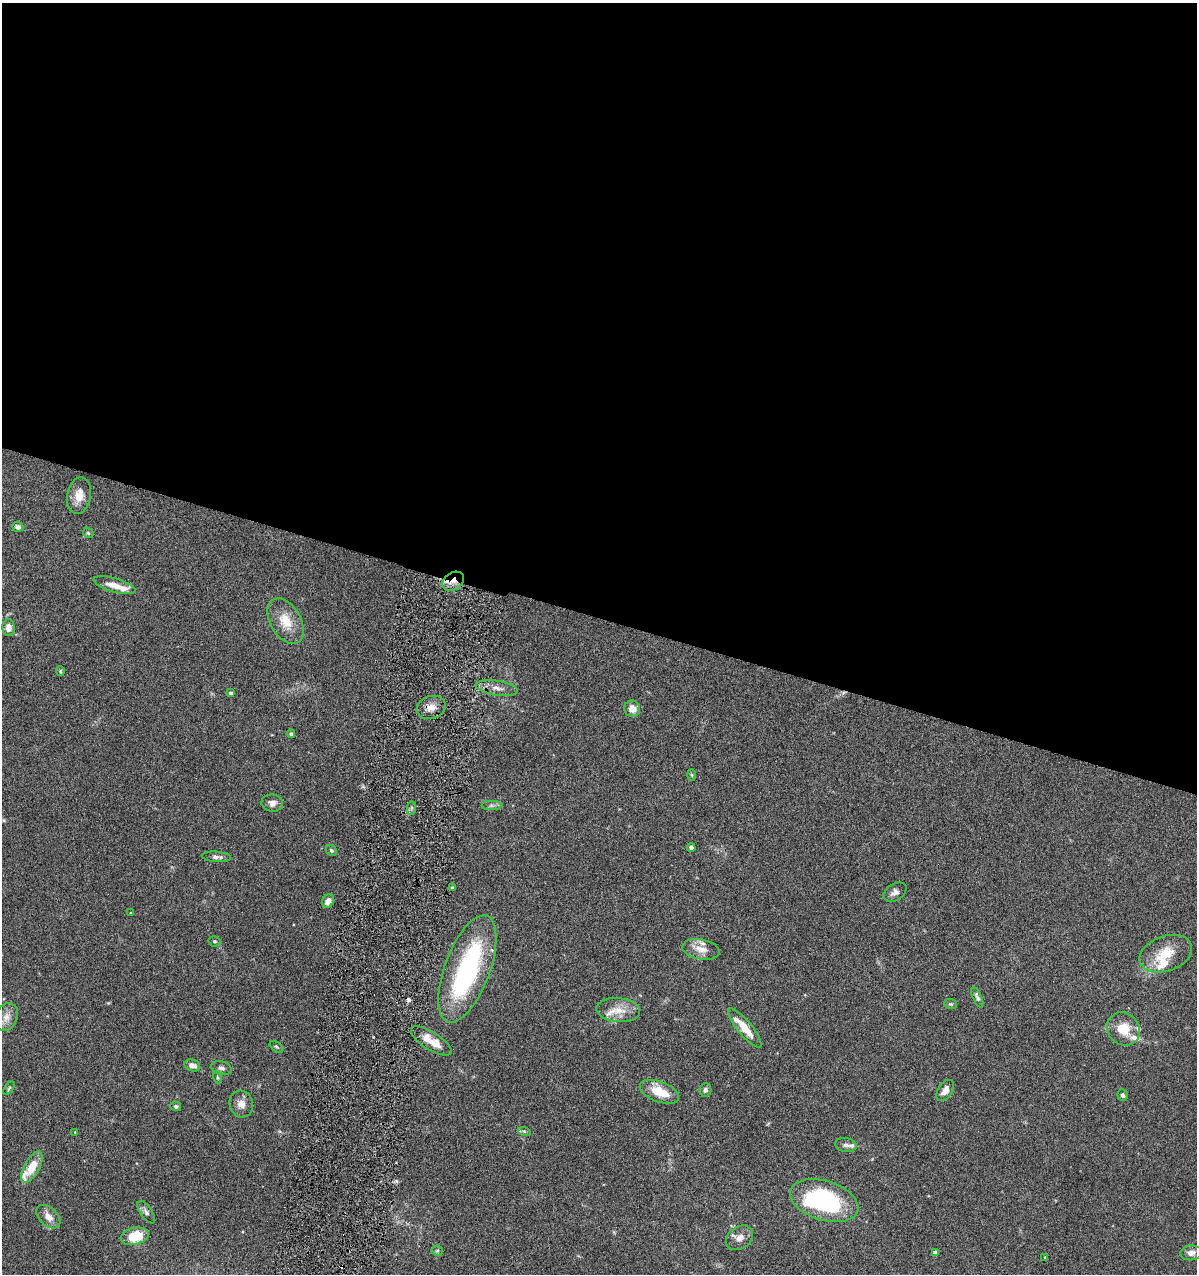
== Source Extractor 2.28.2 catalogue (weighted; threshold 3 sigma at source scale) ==
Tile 3 of 4 x 4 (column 3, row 1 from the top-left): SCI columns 2514-3708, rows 3815-5086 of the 5147 x 5088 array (HDU 1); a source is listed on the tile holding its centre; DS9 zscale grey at full resolution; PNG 1199 x 1276 px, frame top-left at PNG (2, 3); each listed source drawn as its Kron ellipse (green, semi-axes under 4 px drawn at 4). Shown black and unused: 49% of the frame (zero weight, under 4 of 8 exposures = <1% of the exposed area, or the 3 px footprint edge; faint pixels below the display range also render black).
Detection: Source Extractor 2.28.2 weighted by HDU 2 'WHT'; one run over the whole footprint, this tile lists its part. Background 0.0995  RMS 0.0049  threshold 0.0201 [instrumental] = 3 sigma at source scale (4.09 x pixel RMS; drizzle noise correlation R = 1.36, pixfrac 0.8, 0.05/0.05 arcsec/px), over >= 5 px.
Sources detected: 71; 2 inside a brighter object's white glare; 2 cosmic-ray / hot-pixel residue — neither listed nor drawn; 8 inside a brighter listed object's ellipse — not listed separately; the other 59 listed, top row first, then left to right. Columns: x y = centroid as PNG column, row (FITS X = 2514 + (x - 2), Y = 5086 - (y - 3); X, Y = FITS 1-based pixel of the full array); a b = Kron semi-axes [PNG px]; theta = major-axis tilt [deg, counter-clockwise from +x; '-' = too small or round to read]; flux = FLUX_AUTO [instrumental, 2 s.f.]
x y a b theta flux
79 496 18 12 80 5.1
18 527 5 4 - 1.5
88 533 6 4 -44 0.59
453 581 12 8 34 4.6
114 585 21 7 -16 4.7
286 621 25 15 -60 9
9 628 8 6 87 3.1
60 671 5 4 - 0.48
497 688 21 7 -9 3.6
231 693 4 4 - 0.84
431 707 15 11 18 4.1
632 709 8 8 - 3.6
291 734 4 4 - 0.82
692 775 6 4 -88 0.49
272 803 11 8 -9 2.3
491 806 10 4 0 1.2
412 808 7 4 89 0.89
691 847 4 4 - 1.3
331 850 6 5 - 0.77
216 857 14 5 -4 1.8
452 888 3 3 - 0.8
895 892 13 8 32 2.3
328 901 7 5 55 2.8
130 913 3 2 - 0.28
214 941 6 5 - 0.72
701 949 19 10 -10 4.7
1166 954 27 17 19 11
467 969 56 22 69 69
977 997 11 4 -65 1.2
950 1004 6 5 - 0.72
618 1010 22 12 -5 7
6 1017 15 11 63 4.1
745 1028 24 7 -51 7.9
1123 1029 17 15 -48 8.9
431 1041 23 8 -32 6.4
276 1047 8 4 -36 0.72
192 1065 8 5 -18 2.5
221 1068 10 6 -14 1.9
217 1077 6 4 -72 0.64
9 1088 8 3 54 0.62
705 1090 6 6 - 1.4
945 1090 12 7 56 2.9
659 1092 20 10 -21 9.7
1123 1095 6 5 - 1
241 1104 13 11 -75 3.5
176 1106 5 5 - 0.78
524 1131 6 4 -18 0.57
75 1132 4 3 - 0.47
846 1145 11 7 -8 1.6
32 1167 17 7 60 9
824 1201 35 19 -17 55
146 1212 13 6 -57 1.8
48 1217 14 9 -44 3.9
135 1236 14 8 13 14
740 1238 14 11 36 3.4
437 1251 5 5 - 0.7
935 1252 4 4 - 1.9
1191 1253 11 7 5 2.8
1045 1257 3 3 - 0.36
Overlapping masked pixels (flux is a lower limit): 1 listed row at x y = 453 581